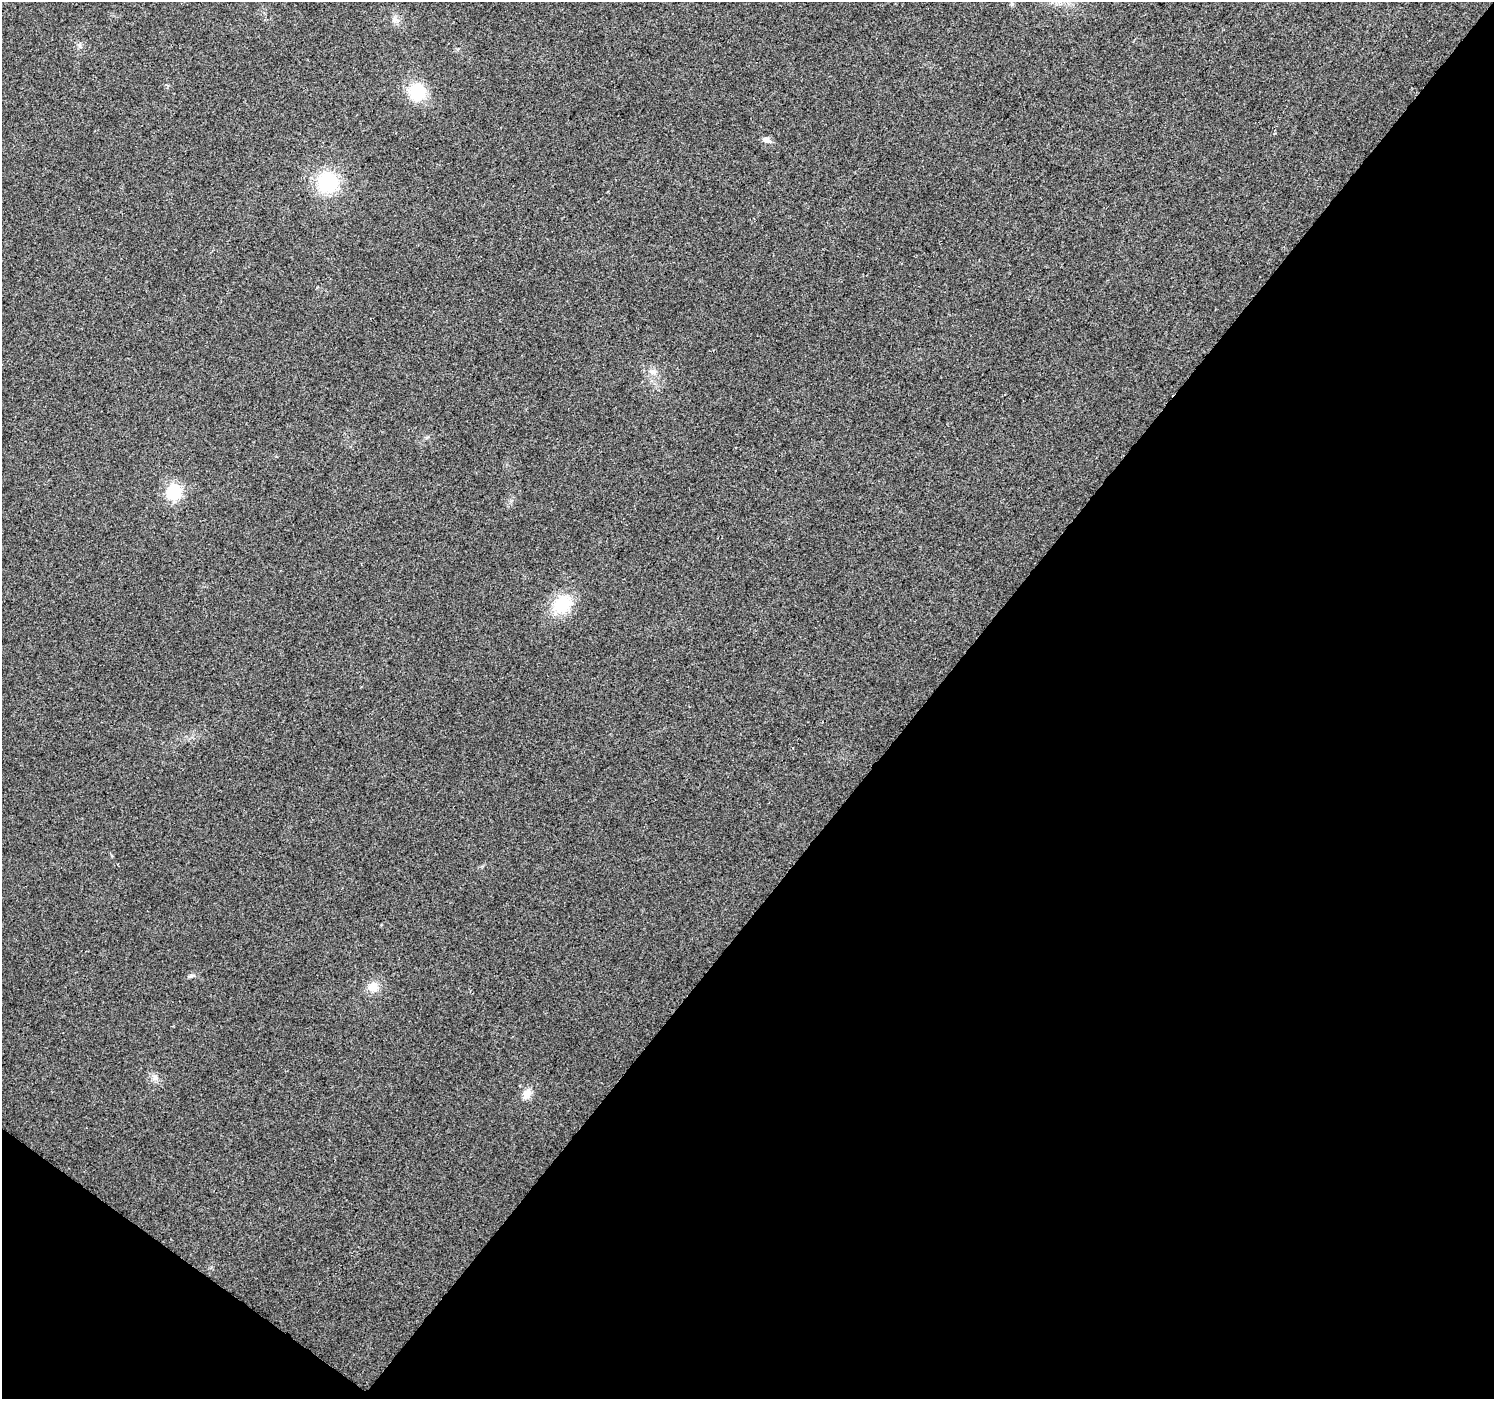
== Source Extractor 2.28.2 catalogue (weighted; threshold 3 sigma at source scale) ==
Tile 15 of 4 x 4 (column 3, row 4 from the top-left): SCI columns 2985-4476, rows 178-1574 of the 5973 x 6011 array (HDU 1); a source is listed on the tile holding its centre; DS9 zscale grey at full resolution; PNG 1496 x 1401 px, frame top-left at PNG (2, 2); no overlay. Shown black and unused: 40% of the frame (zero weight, under 2 of 3 exposures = <1% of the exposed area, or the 3 px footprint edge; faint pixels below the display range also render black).
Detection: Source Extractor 2.28.2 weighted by HDU 2 'WHT'; one run over the whole footprint, this tile lists its part. Background 0.0867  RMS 0.0092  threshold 0.0416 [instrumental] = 3 sigma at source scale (4.5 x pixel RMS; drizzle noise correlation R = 1.50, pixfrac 1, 0.0396/0.0396 arcsec/px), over >= 5 px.
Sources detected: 11; all 11 listed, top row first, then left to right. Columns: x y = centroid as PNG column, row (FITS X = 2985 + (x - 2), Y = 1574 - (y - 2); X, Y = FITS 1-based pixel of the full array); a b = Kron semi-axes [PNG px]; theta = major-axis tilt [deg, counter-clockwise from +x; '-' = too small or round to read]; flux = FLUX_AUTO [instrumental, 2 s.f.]
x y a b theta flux
396 20 10 6 -7 3.8
417 92 17 15 -70 39
766 140 11 7 -21 4.6
328 182 21 21 - 54
653 372 10 6 -10 4
173 492 6 6 - 200
563 604 30 21 40 32
191 976 7 4 44 1.7
373 987 13 12 - 10
155 1077 10 8 -52 4.3
527 1094 13 11 59 7.3
Unlisted compact peaks at least as high as the median listed source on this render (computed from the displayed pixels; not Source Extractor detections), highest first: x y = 427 437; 79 45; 112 856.